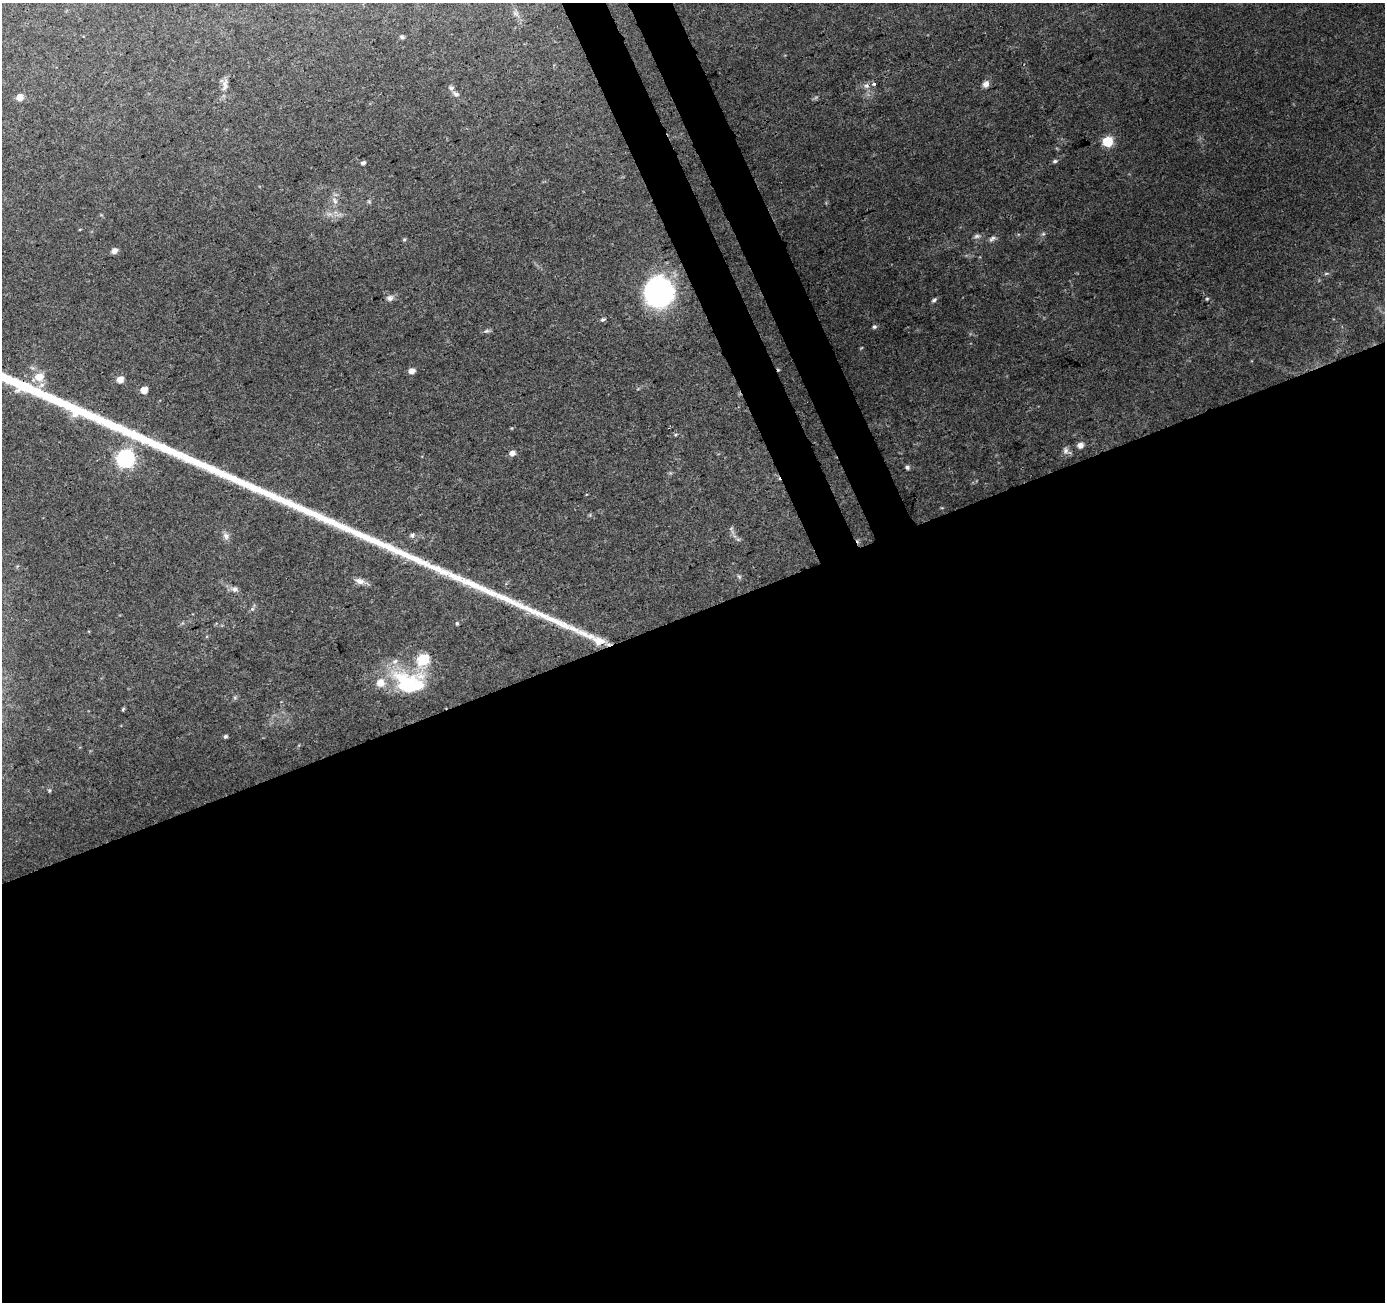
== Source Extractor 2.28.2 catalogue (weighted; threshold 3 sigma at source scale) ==
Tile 15 of 4 x 4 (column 3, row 4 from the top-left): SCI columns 2822-4204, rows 107-1406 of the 5646 x 5464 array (HDU 1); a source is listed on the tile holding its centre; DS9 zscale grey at full resolution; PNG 1387 x 1304 px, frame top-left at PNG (2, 3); no overlay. Shown black and unused: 56% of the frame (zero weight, under 3 of 4 exposures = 5% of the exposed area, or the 3 px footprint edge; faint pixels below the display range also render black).
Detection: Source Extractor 2.28.2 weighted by HDU 2 'WHT'; one run over the whole footprint, this tile lists its part. Background 0.0723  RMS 0.0051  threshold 0.0231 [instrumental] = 3 sigma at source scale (4.5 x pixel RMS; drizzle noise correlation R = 1.50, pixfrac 1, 0.0396/0.0396 arcsec/px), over >= 5 px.
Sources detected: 44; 2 inside a brighter listed object's ellipse — not listed separately; the other 42 listed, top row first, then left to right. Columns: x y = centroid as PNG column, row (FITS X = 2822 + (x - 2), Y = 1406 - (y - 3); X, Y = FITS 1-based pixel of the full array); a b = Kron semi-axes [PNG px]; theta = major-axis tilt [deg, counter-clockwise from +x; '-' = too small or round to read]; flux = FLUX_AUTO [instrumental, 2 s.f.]
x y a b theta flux
402 37 6 5 - 0.91
874 84 5 4 - 1.1
986 84 8 7 - 2.5
225 85 18 7 83 3.3
866 86 7 5 -28 1.5
456 94 10 6 -29 1.6
19 97 5 5 - 4.8
1108 141 6 6 - 31
1055 161 6 4 10 0.99
363 163 5 4 - 1.2
335 201 9 5 -60 1.7
977 236 9 5 10 1.4
992 238 11 5 37 1.5
114 251 6 5 - 2.7
659 292 35 34 - 61
390 298 8 7 - 1.9
1207 299 5 4 - 0.59
934 300 7 5 43 1.1
603 320 7 5 15 0.92
874 327 5 5 - 1
486 331 8 4 1 1
412 371 5 5 - 3.6
39 377 10 8 0 6.6
120 380 5 5 - 4.9
144 390 5 5 - 5.7
1081 445 6 5 - 3.7
1065 450 10 8 -81 2.1
512 453 5 5 - 3.2
125 458 7 7 - 170
907 467 6 5 - 1.1
412 535 6 6 - 1.2
226 536 10 7 -72 2.2
360 581 13 8 -19 3
235 589 8 7 - 2.1
252 609 6 5 - 1
457 623 5 4 - 0.66
608 644 7 4 -19 1.3
423 659 7 6 - 33
410 683 40 26 -15 39
123 709 6 3 72 0.53
225 736 5 4 - 0.83
49 790 5 4 - 0.65
Overlapping masked pixels (flux is a lower limit): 1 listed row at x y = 608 644